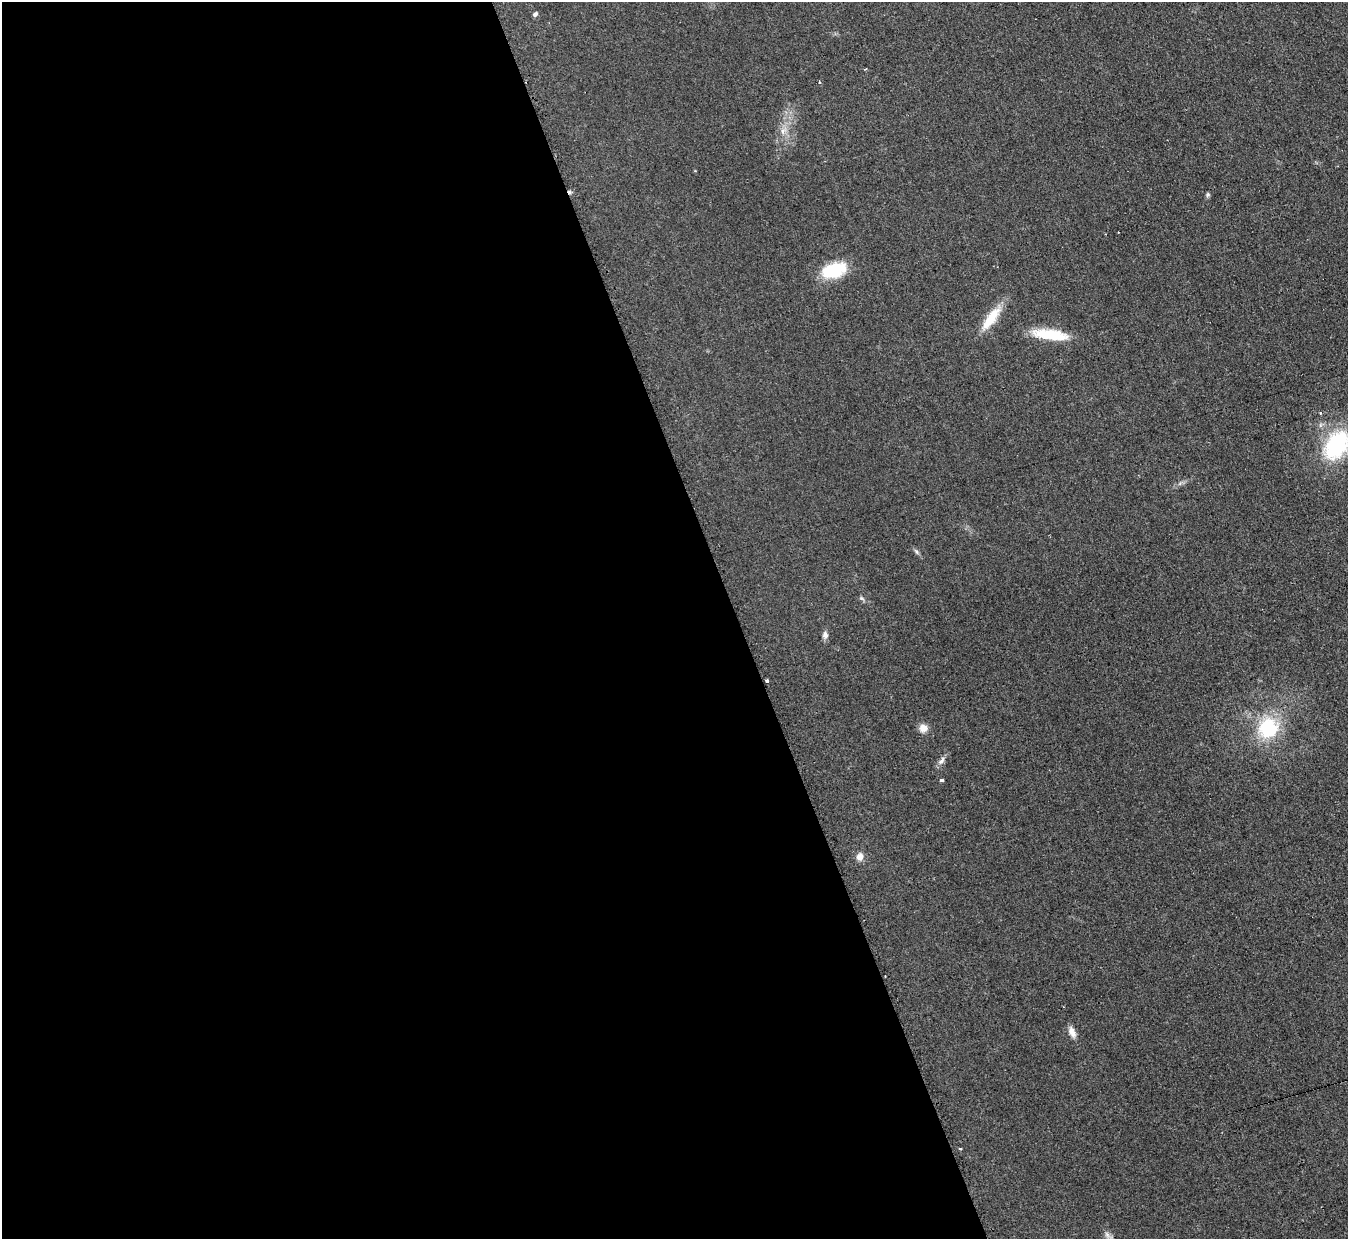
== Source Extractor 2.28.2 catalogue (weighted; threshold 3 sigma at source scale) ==
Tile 9 of 4 x 4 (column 1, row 3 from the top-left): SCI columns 20-1365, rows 1517-2753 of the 5413 x 5375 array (HDU 1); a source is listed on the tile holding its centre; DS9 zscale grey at full resolution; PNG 1350 x 1241 px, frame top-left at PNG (2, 2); no overlay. Shown black and unused: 55% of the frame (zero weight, under 2 of 3 exposures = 2% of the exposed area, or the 3 px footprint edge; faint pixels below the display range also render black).
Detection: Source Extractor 2.28.2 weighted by HDU 2 'WHT'; one run over the whole footprint, this tile lists its part. Background 0.0957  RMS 0.011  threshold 0.0514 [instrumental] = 3 sigma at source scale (4.5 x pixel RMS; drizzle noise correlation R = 1.50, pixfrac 1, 0.05/0.05 arcsec/px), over >= 5 px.
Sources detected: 25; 3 cosmic-ray / hot-pixel residue — not listed; the other 22 listed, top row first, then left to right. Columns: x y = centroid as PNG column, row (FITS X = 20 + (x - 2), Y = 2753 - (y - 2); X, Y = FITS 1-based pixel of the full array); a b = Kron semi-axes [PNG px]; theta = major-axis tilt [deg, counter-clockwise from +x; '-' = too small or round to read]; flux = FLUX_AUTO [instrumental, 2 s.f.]
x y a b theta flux
535 14 6 4 47 3
865 69 3 2 - 2.4
820 82 3 3 - 1.7
783 131 12 7 56 7.6
1208 195 6 6 - 2.1
834 270 30 16 17 47
991 318 36 11 54 29
1050 334 42 11 -7 40
1320 412 3 3 - 2.5
1336 445 28 19 56 120
916 551 9 4 -55 2.4
861 598 8 4 -31 2.3
825 635 10 7 87 4.8
767 680 3 3 - 4
923 728 11 10 - 8.4
1268 728 23 22 - 73
941 761 13 6 55 5
942 780 4 3 - 3.4
860 857 9 7 83 8.4
1072 1032 15 7 -66 7.6
960 1149 4 3 - 3.5
1108 1236 17 6 -48 5.1
Isophote crosses this tile's border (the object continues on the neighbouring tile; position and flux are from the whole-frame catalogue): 2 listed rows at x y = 1336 445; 1108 1236